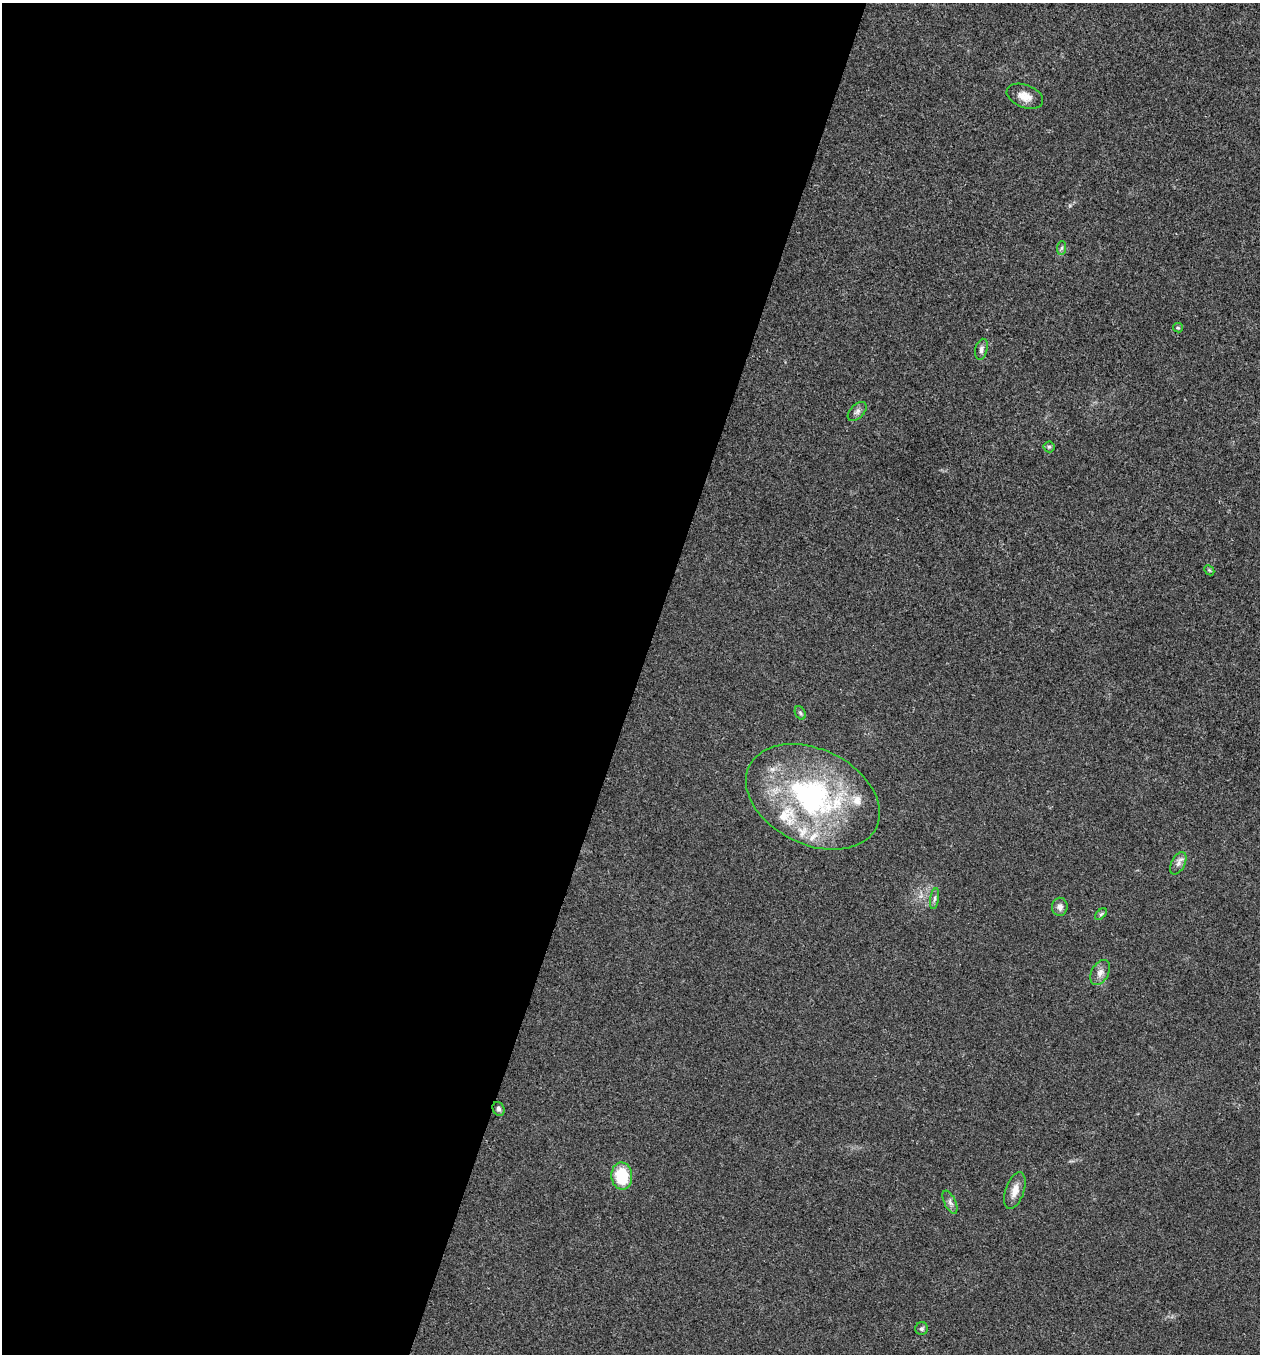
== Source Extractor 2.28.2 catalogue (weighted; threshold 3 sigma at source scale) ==
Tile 5 of 4 x 4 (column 1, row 2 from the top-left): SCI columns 135-1392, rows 2712-4063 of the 5433 x 5419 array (HDU 1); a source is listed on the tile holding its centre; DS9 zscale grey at full resolution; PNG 1262 x 1356 px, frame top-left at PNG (2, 3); each listed source drawn as its Kron ellipse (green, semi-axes under 4 px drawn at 4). Shown black and unused: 51% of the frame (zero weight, under 3 of 4 exposures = <1% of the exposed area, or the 3 px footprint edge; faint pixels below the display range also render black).
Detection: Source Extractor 2.28.2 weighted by HDU 2 'WHT'; one run over the whole footprint, this tile lists its part. Background 0.0239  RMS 0.0041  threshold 0.0183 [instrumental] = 3 sigma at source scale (4.5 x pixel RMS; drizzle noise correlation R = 1.50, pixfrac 1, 0.05/0.05 arcsec/px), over >= 5 px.
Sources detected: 23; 4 inside a brighter listed object's ellipse — not listed separately; the other 19 listed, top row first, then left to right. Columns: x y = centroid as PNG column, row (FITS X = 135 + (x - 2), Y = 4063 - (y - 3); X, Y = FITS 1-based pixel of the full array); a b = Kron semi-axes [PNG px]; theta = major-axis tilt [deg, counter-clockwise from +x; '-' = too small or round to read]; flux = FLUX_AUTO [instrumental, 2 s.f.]
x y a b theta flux
1025 96 19 11 -21 4.4
1062 248 7 4 88 0.81
1178 328 5 4 - 0.53
981 349 11 6 77 1.3
857 411 11 6 45 1.6
1049 447 5 5 - 0.71
1209 570 6 4 -44 0.52
800 713 7 5 -59 0.81
813 797 70 47 -26 93
1178 863 12 6 63 1.9
934 899 11 4 81 1.1
1060 907 9 7 83 1.9
1101 914 7 4 44 0.71
1100 973 13 8 61 2.5
499 1109 7 5 -66 1.2
622 1176 13 10 -87 16
1015 1190 19 9 71 4
950 1202 12 6 -64 1.6
922 1329 6 6 - 0.92